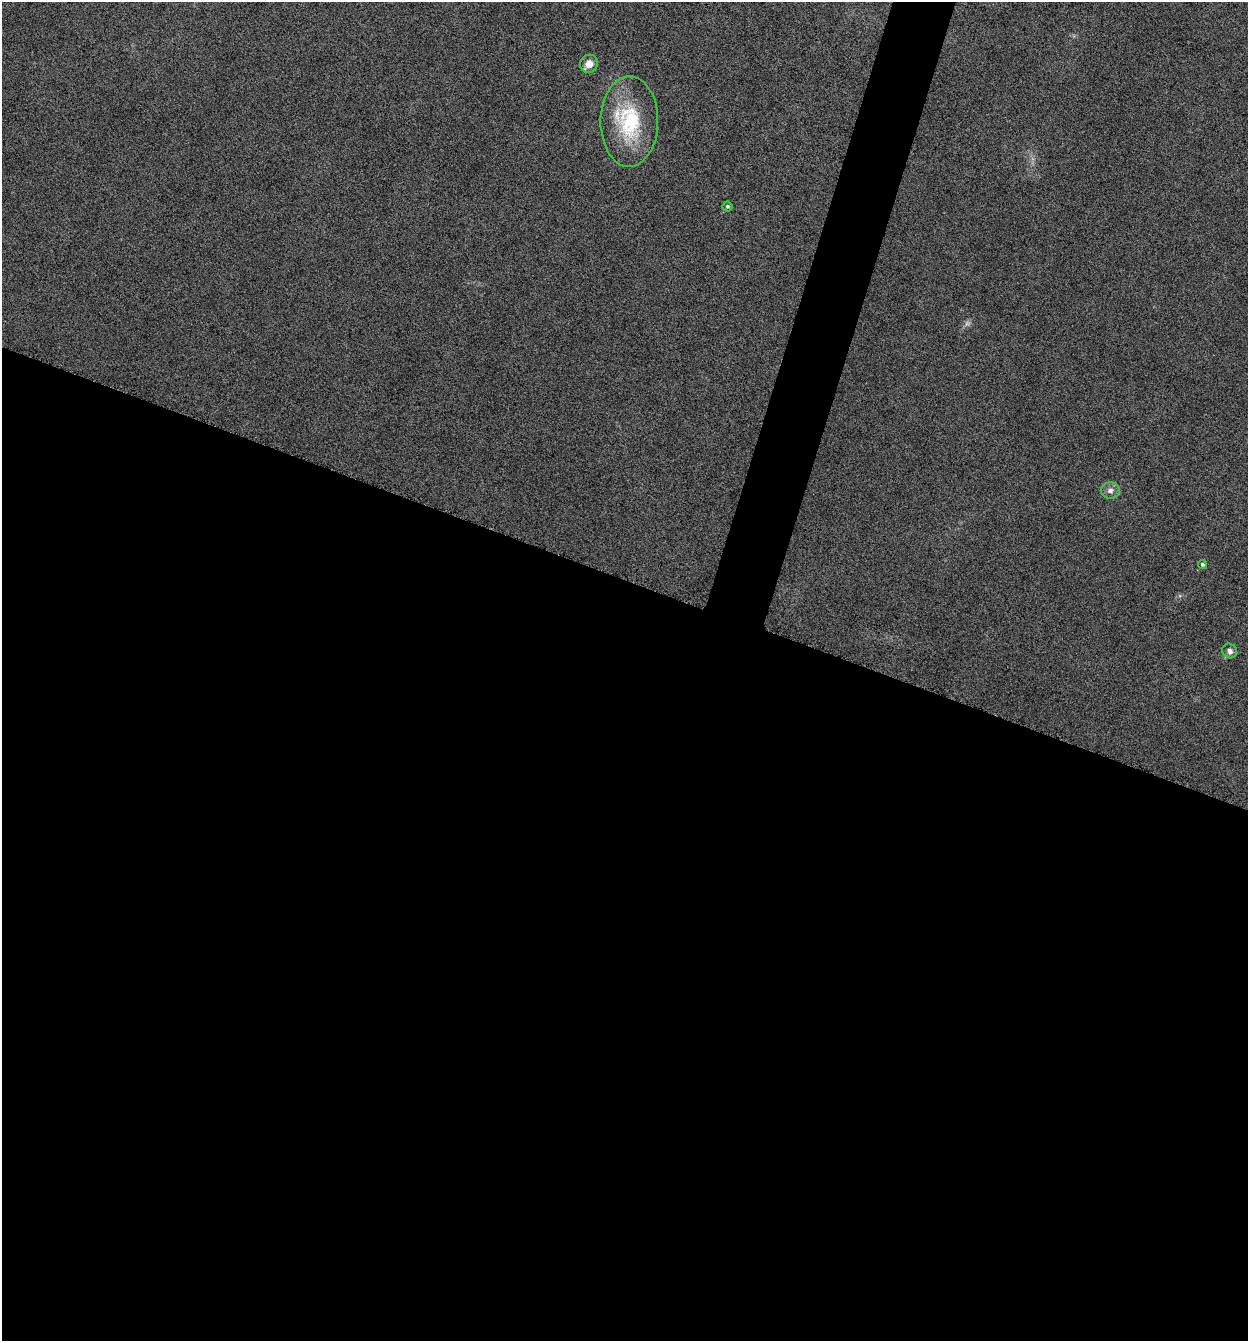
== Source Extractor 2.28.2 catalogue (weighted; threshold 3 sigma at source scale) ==
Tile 14 of 4 x 4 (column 2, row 4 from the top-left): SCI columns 1383-2628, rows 11-1349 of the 5386 x 5373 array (HDU 1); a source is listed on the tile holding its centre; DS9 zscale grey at full resolution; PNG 1250 x 1343 px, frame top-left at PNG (2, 2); each listed source drawn as its Kron ellipse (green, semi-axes under 4 px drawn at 4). Shown black and unused: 59% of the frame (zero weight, under 12 of 24 exposures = <1% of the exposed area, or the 3 px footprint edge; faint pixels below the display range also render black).
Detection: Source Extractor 2.28.2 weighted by HDU 2 'WHT'; one run over the whole footprint, this tile lists its part. Background -0.545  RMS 0.04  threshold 0.163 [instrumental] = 3 sigma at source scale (4.09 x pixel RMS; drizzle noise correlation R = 1.36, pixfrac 0.8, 0.05/0.05 arcsec/px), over >= 5 px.
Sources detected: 6; all 6 listed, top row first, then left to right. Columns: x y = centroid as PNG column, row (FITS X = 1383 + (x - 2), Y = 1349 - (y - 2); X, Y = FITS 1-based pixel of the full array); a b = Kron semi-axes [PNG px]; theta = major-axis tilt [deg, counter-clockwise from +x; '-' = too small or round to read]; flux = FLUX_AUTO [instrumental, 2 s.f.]
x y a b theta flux
589 64 9 8 - 33
629 121 45 29 90 260
727 206 5 5 - 6.2
1110 490 9 8 - 17
1202 564 5 4 - 7.2
1230 651 8 7 - 15